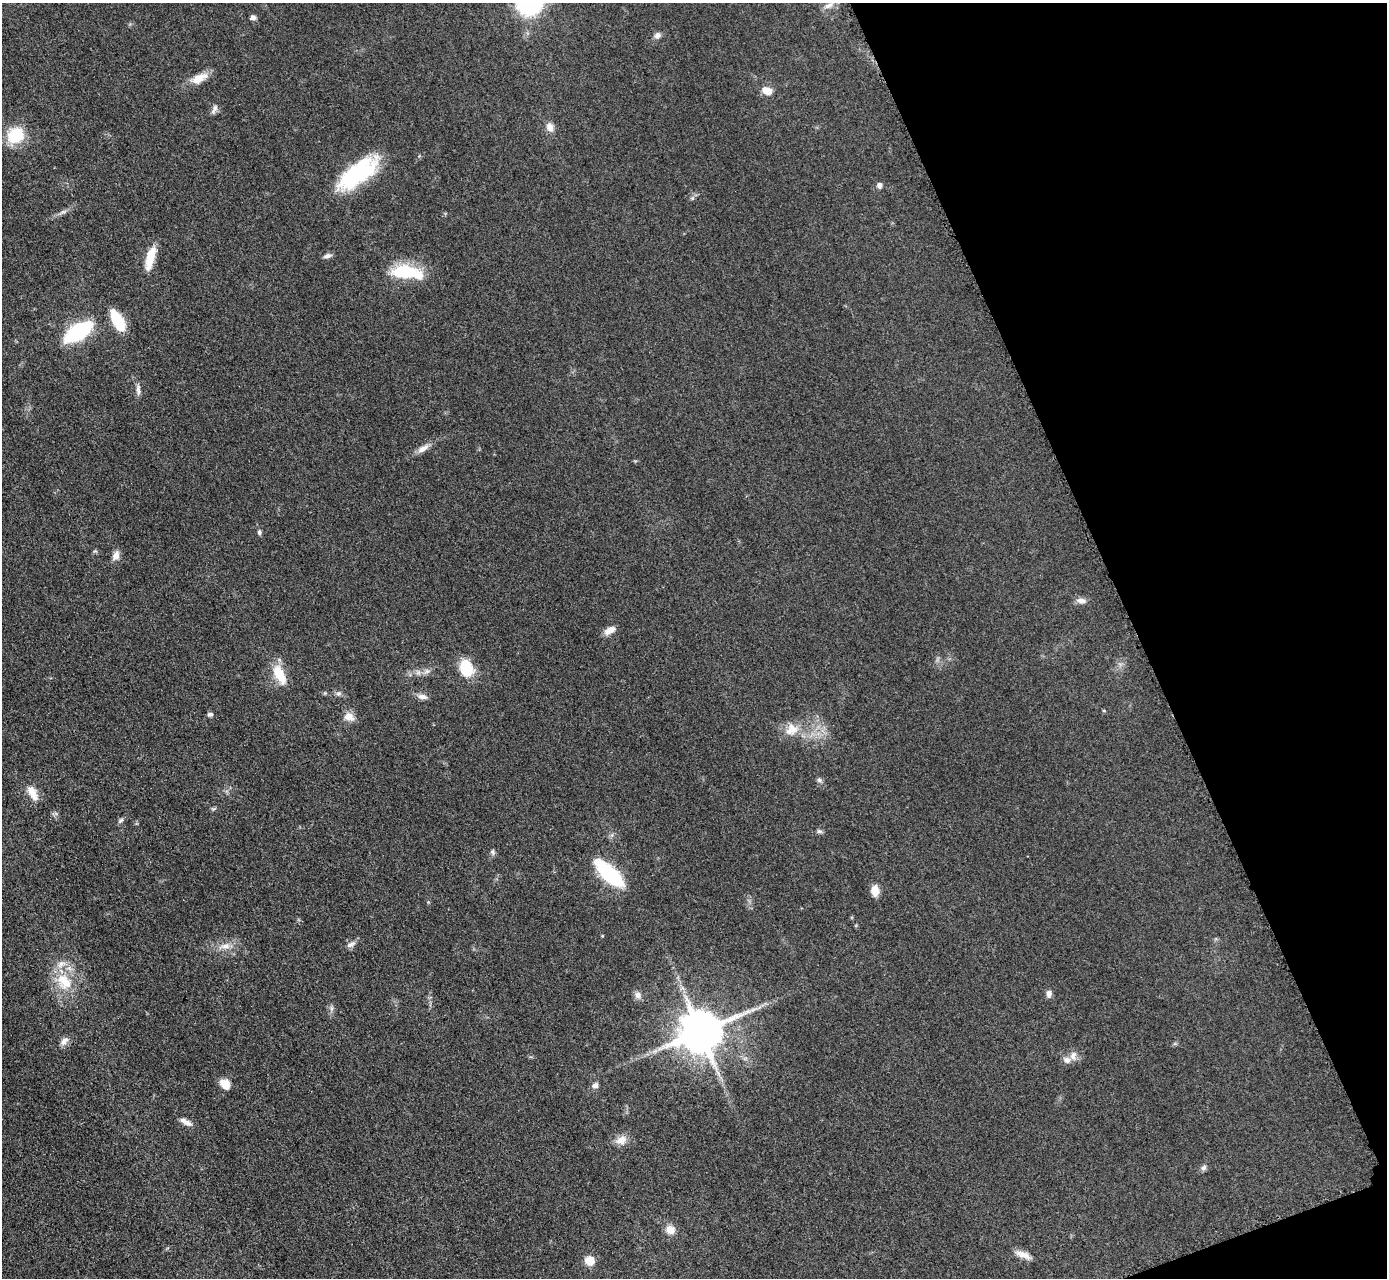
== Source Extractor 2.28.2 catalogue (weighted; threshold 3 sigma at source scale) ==
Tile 12 of 4 x 4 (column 4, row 3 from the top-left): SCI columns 4175-5559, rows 1571-2846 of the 5624 x 5584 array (HDU 1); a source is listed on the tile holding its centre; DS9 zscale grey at full resolution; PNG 1389 x 1280 px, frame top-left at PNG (2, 3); no overlay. Shown black and unused: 19% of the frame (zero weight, under 3 of 5 exposures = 4% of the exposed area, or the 3 px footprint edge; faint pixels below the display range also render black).
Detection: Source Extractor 2.28.2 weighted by HDU 2 'WHT'; one run over the whole footprint, this tile lists its part. Background 0.0524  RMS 0.0056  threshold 0.0251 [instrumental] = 3 sigma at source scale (4.5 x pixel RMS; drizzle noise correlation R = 1.50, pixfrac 1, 0.05/0.05 arcsec/px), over >= 5 px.
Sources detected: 58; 3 inside a brighter listed object's ellipse — not listed separately; the other 55 listed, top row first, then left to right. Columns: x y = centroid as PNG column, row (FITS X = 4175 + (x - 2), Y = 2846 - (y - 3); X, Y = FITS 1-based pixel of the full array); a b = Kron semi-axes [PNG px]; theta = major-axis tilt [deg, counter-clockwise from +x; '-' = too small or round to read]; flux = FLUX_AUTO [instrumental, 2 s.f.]
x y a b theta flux
829 5 16 7 33 3.9
253 17 7 5 -2 1.7
658 35 9 7 38 2.4
199 78 24 10 26 7.4
767 91 10 7 -20 7
214 109 13 6 70 2.1
550 127 12 9 -64 3.8
16 135 18 16 35 21
357 173 49 19 37 51
879 185 6 5 - 2.1
692 198 6 5 - 1
63 212 7 4 18 1.3
327 256 11 5 13 1.8
150 258 26 8 75 12
405 272 32 15 -1 27
118 320 19 9 -59 26
78 332 25 10 33 69
138 390 15 5 -86 2.3
423 448 17 7 32 4
259 532 7 5 90 1.2
116 555 12 8 76 3.6
1081 601 14 7 -6 2.9
610 630 15 8 29 4.3
466 668 16 12 -72 21
427 671 7 4 19 1.4
279 674 24 11 -63 14
338 694 8 5 6 1.4
422 697 12 7 -10 2.9
210 714 7 6 - 1.4
349 717 14 10 -19 4.6
792 728 18 14 -51 8.3
819 780 7 6 - 1.3
32 792 19 11 -62 6.6
120 821 8 6 45 1.4
819 831 8 5 -14 1.2
493 852 8 6 -65 1.3
610 874 32 11 -43 55
875 891 13 9 -89 5.3
351 944 14 7 31 2.6
225 946 19 8 10 5.4
64 982 27 19 -54 19
1049 994 10 7 80 2.2
638 995 10 9 - 2.6
331 1008 7 4 -72 1.2
700 1032 15 14 - 1400
64 1041 13 8 51 2.9
1073 1055 13 8 70 3.3
225 1084 12 9 -48 6.8
595 1085 8 8 - 2
186 1122 17 6 -29 3.2
621 1140 16 11 27 5.1
1204 1168 8 6 44 1.6
670 1230 11 10 - 5.5
1023 1255 21 8 -20 4.5
590 1260 10 10 - 6.9
Isophote crosses this tile's border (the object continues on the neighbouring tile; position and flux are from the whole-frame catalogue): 1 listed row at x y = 829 5